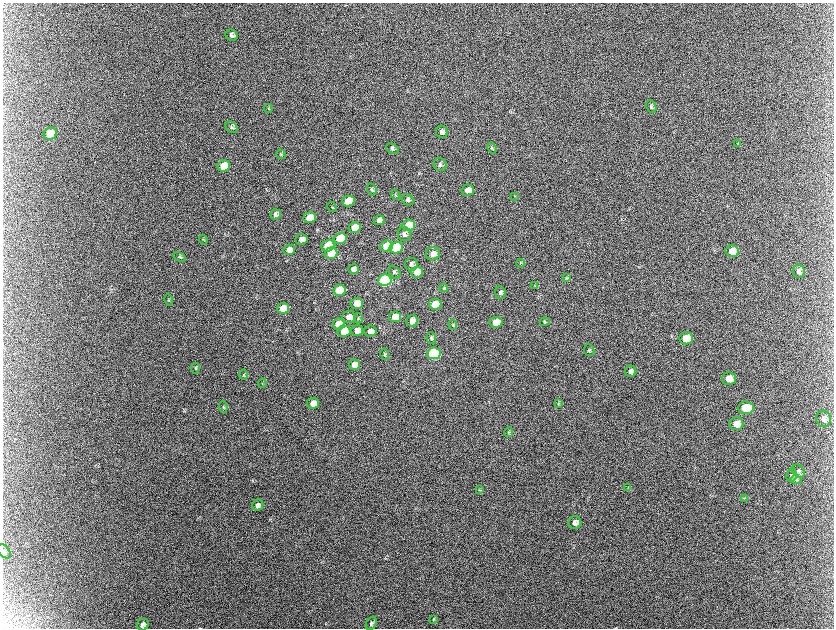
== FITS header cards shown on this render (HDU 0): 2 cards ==
NAXIS1  =                 1663 / length of data axis 1
NAXIS2  =                 1252 / length of data axis 2

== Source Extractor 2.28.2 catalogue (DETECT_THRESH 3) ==
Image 1663 x 1252 px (HDU 0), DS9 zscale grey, zoomed out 1/2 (1 PNG px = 2 x 2 image px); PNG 836 x 630 px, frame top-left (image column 1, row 1251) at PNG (3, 3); each listed source drawn as its Kron ellipse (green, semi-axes under 4 px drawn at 4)
Background 2130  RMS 31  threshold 94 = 3 sigma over >= 5 px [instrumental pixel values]
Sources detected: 105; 12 cannot appear on this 1/2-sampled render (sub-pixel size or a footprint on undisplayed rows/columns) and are neither listed nor drawn; the other 93 listed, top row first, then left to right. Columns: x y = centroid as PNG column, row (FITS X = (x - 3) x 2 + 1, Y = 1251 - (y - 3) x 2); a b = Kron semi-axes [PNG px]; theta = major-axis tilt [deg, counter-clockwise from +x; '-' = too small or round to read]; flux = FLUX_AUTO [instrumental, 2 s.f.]
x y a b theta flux
232 35 6 5 - 2.0e+04
652 107 6 4 -64 1.3e+04
269 109 4 3 - 5.2e+03
232 127 6 5 - 1.4e+04
442 132 6 5 - 2.3e+04
51 134 7 6 - 1.9e+05
738 144 4 3 - 5.0e+03
492 148 5 4 - 8.9e+03
393 149 7 4 -32 1.2e+04
281 154 5 4 - 7.8e+03
441 165 7 6 - 1.7e+04
224 166 6 5 - 2.6e+05
372 189 6 4 -70 1.3e+04
468 190 6 5 - 5.8e+04
396 195 5 4 - 8.4e+03
515 196 3 2 - 3.4e+03
408 200 6 5 - 1.5e+04
349 201 6 5 - 2.1e+05
332 207 5 3 - 5.7e+03
276 214 5 5 - 2.3e+04
310 218 6 5 - 1.5e+05
380 220 5 5 - 2.8e+04
409 225 6 5 - 1.9e+05
355 228 6 5 - 1.2e+05
405 234 7 6 - 2.3e+04
340 238 6 5 - 3.2e+05
302 239 6 5 - 3.3e+04
204 240 5 3 - 5.5e+03
328 246 6 5 - 3.0e+05
387 246 6 5 - 1.2e+05
397 248 6 5 - 5.1e+05
290 250 6 5 - 4.5e+04
732 251 6 6 - 7.8e+04
331 253 6 5 - 2.0e+05
433 254 7 6 - 4.9e+04
180 257 6 4 -32 9.7e+03
521 263 4 3 - 5.6e+03
412 264 6 6 - 2.0e+04
354 269 5 5 - 3.1e+04
799 271 7 6 - 2.7e+04
395 272 7 5 -49 1.4e+04
417 272 6 5 - 6.8e+04
567 278 4 3 - 5.7e+03
385 280 6 5 - 1.5e+06
535 286 3 2 - 4.2e+03
444 288 4 3 - 6.0e+03
340 290 6 5 - 3.7e+05
501 293 6 5 - 1.6e+04
169 300 6 3 -80 7.5e+03
357 303 6 5 - 1.5e+05
436 304 6 5 - 2.0e+05
284 308 6 5 - 1.5e+05
349 317 7 6 - 4.6e+04
396 317 6 5 - 1.2e+05
359 318 5 4 - 8.1e+03
413 321 6 5 - 5.9e+04
496 322 6 5 - 9.3e+04
545 322 5 4 - 8.0e+03
339 324 6 5 - 1.2e+05
453 325 5 4 - 9.1e+03
344 331 6 5 - 1.2e+05
358 331 6 5 - 6.2e+04
371 331 6 5 - 3.7e+04
432 338 6 4 -70 1.1e+04
686 338 7 6 - 1.2e+05
590 350 6 5 - 1.0e+04
434 353 7 6 - 1.2e+06
385 354 6 4 -77 9.4e+03
355 365 6 5 - 5.4e+04
196 368 5 3 - 5.7e+03
631 371 6 5 - 2.3e+04
244 375 5 3 - 5.3e+03
729 379 7 6 - 6.1e+04
263 383 4 2 - 4.5e+03
314 403 6 5 - 6.3e+04
559 403 3 3 - 5.4e+03
224 407 6 3 -81 6.9e+03
747 408 7 6 - 3.4e+05
824 419 8 7 - 3.6e+04
737 424 7 6 - 7.5e+04
509 432 5 4 - 9.2e+03
799 471 7 5 -57 1.8e+04
792 475 6 5 - 1.5e+04
797 480 6 3 -13 1.1e+04
628 488 3 2 - 4.5e+03
480 490 4 3 - 5.4e+03
745 498 4 3 - 6.3e+03
258 505 6 5 - 2.2e+04
575 523 6 6 - 3.3e+04
5 551 8 5 -52 1.6e+04
434 619 3 2 - 3.2e+03
372 623 7 5 59 1.5e+04
143 625 6 5 - 2.3e+04
At the frame edge (FLAGS 8, measured only in part): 1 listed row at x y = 5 551
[12 sub-pixel or undisplayed-footprint detections neither listed nor drawn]